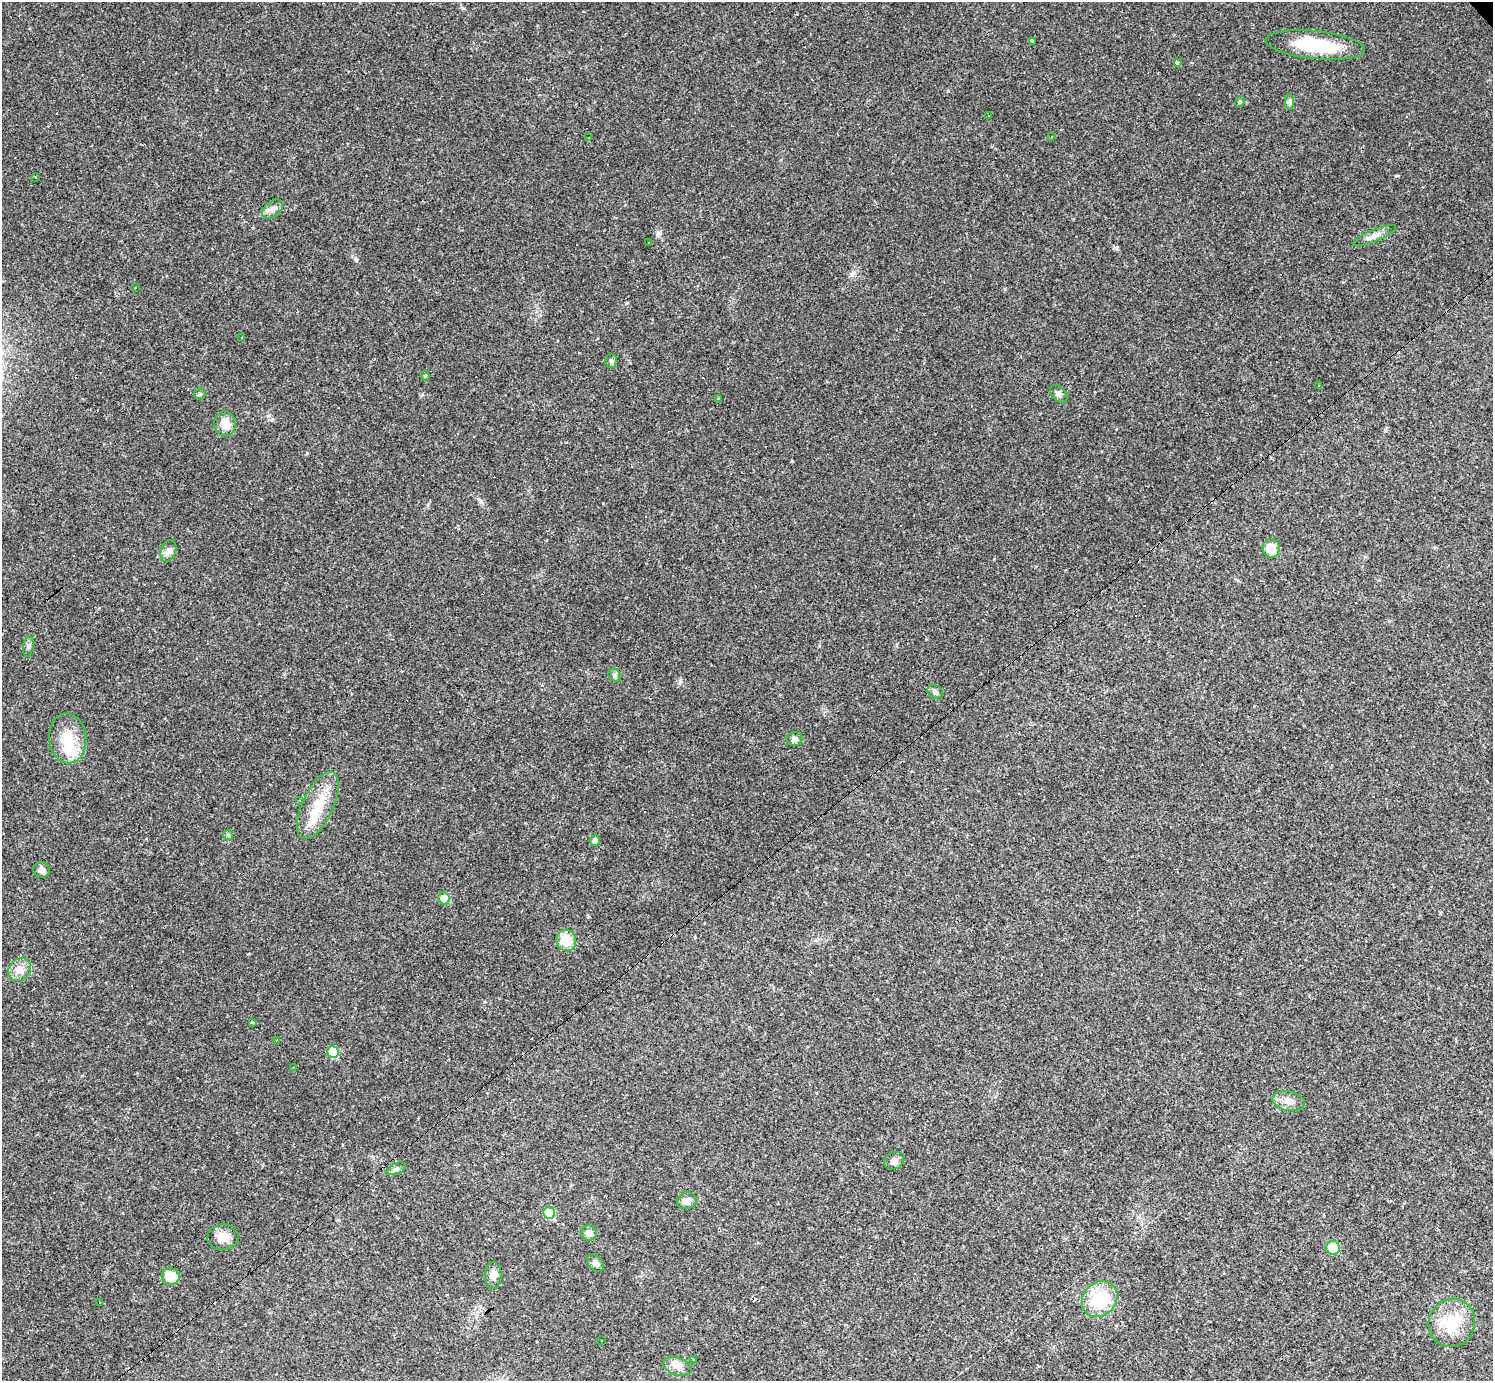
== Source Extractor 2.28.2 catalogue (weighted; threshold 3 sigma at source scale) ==
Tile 7 of 4 x 4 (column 3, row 2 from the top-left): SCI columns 2982-4472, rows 3051-4429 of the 5962 x 5960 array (HDU 1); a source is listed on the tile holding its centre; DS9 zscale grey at full resolution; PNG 1495 x 1383 px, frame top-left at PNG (2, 2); each listed source drawn as its Kron ellipse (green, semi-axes under 4 px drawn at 4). Shown black and unused: <1% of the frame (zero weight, under 2 of 3 exposures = <1% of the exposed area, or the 3 px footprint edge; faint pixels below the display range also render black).
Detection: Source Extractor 2.28.2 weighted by HDU 2 'WHT'; one run over the whole footprint, this tile lists its part. Background 0.0346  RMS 0.0055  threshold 0.0246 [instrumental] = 3 sigma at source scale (4.5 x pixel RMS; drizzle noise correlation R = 1.50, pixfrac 1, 0.05/0.05 arcsec/px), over >= 5 px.
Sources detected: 94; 3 inside a brighter object's white glare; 34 cosmic-ray / hot-pixel residue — neither listed nor drawn; the other 57 listed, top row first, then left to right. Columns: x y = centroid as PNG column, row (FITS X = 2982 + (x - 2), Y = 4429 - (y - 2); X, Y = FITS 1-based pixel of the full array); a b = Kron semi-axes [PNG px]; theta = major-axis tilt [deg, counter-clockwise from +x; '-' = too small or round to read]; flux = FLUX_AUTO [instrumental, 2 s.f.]
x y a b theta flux
1033 42 3 3 - 18
1315 45 49 14 -6 28
1177 63 3 3 - 1.1
1240 102 5 4 - 0.83
1290 102 7 4 90 1.2
988 115 3 3 - 1.6
1052 137 3 3 - 0.51
589 138 3 2 - 0.39
35 177 3 3 - 1.4
272 209 12 7 38 2.7
1374 235 23 5 22 3.6
649 242 3 2 - 0.32
135 287 2 2 - 0.38
242 337 3 2 - 0.34
611 361 7 6 - 1.4
425 376 5 4 - 0.7
1319 385 3 2 - 0.66
200 394 6 5 - 0.82
1059 394 10 6 -46 1.8
719 399 4 3 - 0.7
225 424 12 10 -86 6.5
1271 548 9 8 - 7.3
169 551 11 7 71 2.6
28 646 10 5 80 1.5
615 675 7 6 - 1.3
935 692 8 6 -25 1.6
68 738 25 18 -84 14
795 739 8 7 - 2.2
300 800 4 3 - 0.63
318 805 36 15 65 16
228 835 5 5 - 0.98
595 840 5 5 - 2.2
42 870 8 8 - 2.3
444 898 6 5 - 8.9
566 940 10 10 - 12
19 970 12 10 42 4.7
253 1023 4 3 - 0.74
276 1040 3 2 - 0.44
333 1052 6 5 - 16
293 1067 3 2 - 0.33
1288 1101 16 9 -12 4.5
894 1161 10 8 29 3.2
396 1169 10 5 23 1.5
687 1201 10 8 16 3.4
549 1213 6 5 - 19
589 1233 8 7 - 3.1
223 1237 15 13 4 6.7
1333 1248 7 6 - 13
596 1263 10 7 -45 2.1
493 1275 13 8 -90 3.2
171 1276 9 8 - 10
1100 1299 19 16 47 28
99 1303 3 3 - 6.5
1452 1323 24 23 - 18
601 1341 3 2 - 0.35
693 1359 3 2 - 0.36
677 1366 15 8 -20 4
Unlisted compact peaks at least as high as the median listed source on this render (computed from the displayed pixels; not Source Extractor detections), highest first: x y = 356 260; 307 453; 658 233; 481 501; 1117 248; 680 681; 792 461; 1396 176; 1237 580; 1379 580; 626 303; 603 503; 1005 289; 588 916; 268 416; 1385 430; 695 937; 422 394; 852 275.